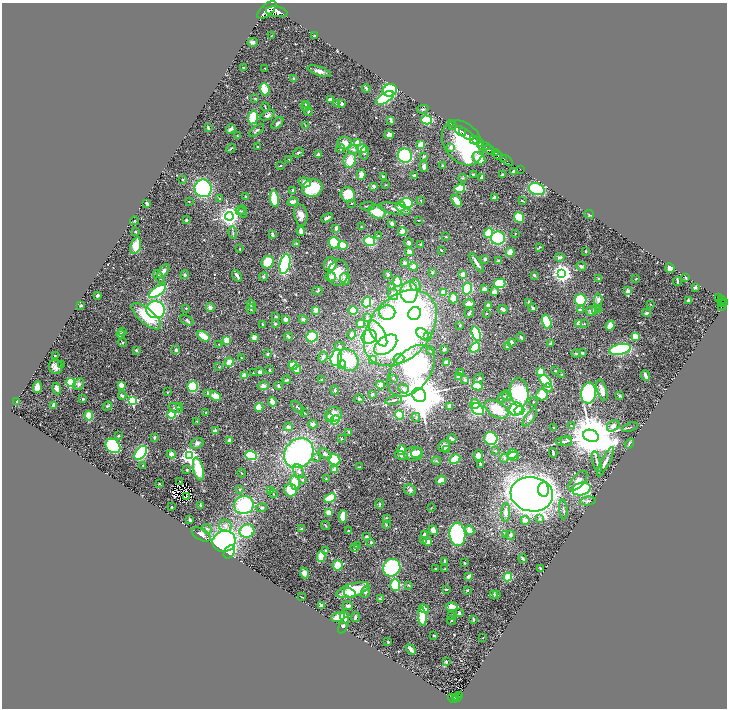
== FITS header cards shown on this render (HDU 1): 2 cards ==
NAXIS1  =                 1449
NAXIS2  =                 1412

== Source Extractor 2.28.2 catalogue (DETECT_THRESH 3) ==
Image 1449 x 1412 px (HDU 1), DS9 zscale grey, zoomed out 1/2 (1 PNG px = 2 x 2 image px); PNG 729 x 710 px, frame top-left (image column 1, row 1411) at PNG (2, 3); each listed source drawn as its Kron ellipse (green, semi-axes under 4 px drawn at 4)
Background 1.67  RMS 0.033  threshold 0.0994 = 3 sigma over >= 5 px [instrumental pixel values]
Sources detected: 578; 27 cannot appear on this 1/2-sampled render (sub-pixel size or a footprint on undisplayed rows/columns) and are neither listed nor drawn; of the other 551, the 500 brightest by FLUX_AUTO listed and drawn (51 fainter detections omitted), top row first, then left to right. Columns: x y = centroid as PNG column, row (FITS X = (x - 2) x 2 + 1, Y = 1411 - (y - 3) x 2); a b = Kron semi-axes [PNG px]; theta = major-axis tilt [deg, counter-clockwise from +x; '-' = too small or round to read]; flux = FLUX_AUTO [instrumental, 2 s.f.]
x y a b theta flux
267 10 12 5 43 19000
277 12 11 5 -9 15000
314 35 3 2 - 7.2
271 36 3 2 - 3.3
253 42 5 4 - 14
244 68 2 2 - 5.6
265 68 2 2 - 3.5
319 71 12 4 -18 35
294 79 3 3 - 15
366 88 4 2 - 11
264 89 6 4 -70 120
390 90 7 6 - 380
255 98 3 3 - 4.8
385 98 10 5 32 450
330 100 4 3 - 17
336 103 3 3 - 5.1
305 104 3 2 - 4.5
342 104 3 3 - 22
265 107 5 2 - 5.2
305 107 5 4 - 15
423 109 6 3 10 7.7
308 112 4 2 - 5.5
267 115 8 4 28 20
253 117 7 5 78 180
391 120 3 2 - 19
427 120 5 4 - 330
277 123 7 3 47 14
451 124 3 1 - 98
305 125 4 2 - 4.4
453 125 2 1 - 60
208 128 3 2 - 8.5
231 129 5 3 - 25
257 130 9 3 36 12
460 131 6 3 -35 4700
466 134 8 2 -33 4900
389 135 5 4 - 24
237 136 2 2 - 3.9
474 140 3 2 - 5400
476 141 4 2 - 1700
344 143 7 6 - 52
357 143 2 2 - 140
463 143 24 18 -53 1400
481 144 3 1 - 620
421 145 4 3 - 99
484 146 6 3 -10 2000
258 147 2 2 - 7.3
451 147 4 4 - 30
231 148 5 2 - 6
341 148 4 3 - 7.3
362 148 5 4 - 67
353 149 5 4 - 14
489 150 6 2 -33 5700
298 153 5 3 - 7.9
364 153 6 4 83 12
495 153 2 2 - 1300
318 154 3 3 - 11
498 155 5 2 - 3100
405 156 7 7 - 420
424 156 4 3 - 9.4
479 158 7 5 -46 66
503 158 2 2 - 590
289 159 2 2 - 3.4
350 160 7 6 - 90
507 161 7 2 -33 720
280 166 3 2 - 4.8
424 166 5 3 - 21
443 166 2 2 - 25
520 169 2 1 - 33
513 172 3 2 - 19
361 174 5 4 - 29
473 174 3 3 - 7.2
414 175 3 3 - 9.5
503 175 2 2 - 8.9
383 177 3 2 - 8.3
481 177 3 2 - 17
463 178 4 3 - 6.4
183 179 2 2 - 13
305 182 6 5 - 20
385 185 3 2 - 3.4
374 186 4 3 - 13
203 188 9 8 - 690
312 188 10 9 - 240
460 189 5 3 - 160
537 189 8 5 -20 450
293 190 2 2 - 12
348 195 8 7 - 150
246 197 3 3 - 12
495 198 3 2 - 35
219 199 4 3 - 6
274 199 8 4 -82 160
421 200 3 2 - 4
522 200 4 2 - 4.9
189 201 2 2 - 6.6
457 201 6 4 -59 76
293 202 5 3 - 33
147 203 3 2 - 26
352 203 2 2 - 11
406 203 6 5 - 290
367 206 7 2 1 11
400 206 5 5 - 22
395 209 16 5 -11 44
240 211 4 3 - 9
243 212 6 3 -81 8.6
377 212 8 6 -23 120
589 214 5 2 - 9.6
301 215 11 6 -79 41
229 216 4 4 - 4600
327 218 6 2 29 18
519 218 5 4 - 200
186 220 2 2 - 14
418 220 3 2 - 4.7
134 221 4 2 - 3.7
392 224 3 3 - 20
362 227 4 2 - 3.9
336 228 4 3 - 16
301 231 4 2 - 51
135 232 3 2 - 7.9
402 232 4 4 - 54
233 233 6 3 -80 9.1
488 233 5 4 - 200
515 233 4 2 - 4.3
272 234 4 2 - 12
378 236 2 2 - 3.9
446 237 2 2 - 4.6
498 238 7 6 - 370
370 241 5 4 - 290
334 243 6 5 - 310
409 243 5 4 - 17
297 244 3 3 - 8.8
421 244 3 3 - 5
343 245 5 3 - 150
136 246 8 5 73 120
539 247 3 3 - 5.5
240 249 3 2 - 4.3
441 250 2 2 - 4.3
586 251 3 2 - 6.4
409 252 4 3 - 30
510 252 4 3 - 100
560 257 4 3 - 16
485 259 3 3 - 13
499 261 4 4 - 14
268 262 6 6 - 180
404 263 4 3 - 15
476 263 11 3 -57 30
285 264 10 5 77 730
330 264 7 6 - 65
581 266 5 4 - 17
413 267 4 3 - 36
670 268 5 4 - 40
163 271 8 4 53 27
432 272 3 3 - 7
338 273 13 10 78 100
561 273 4 4 - 3600
185 275 4 4 - 11
388 275 4 3 - 14
463 275 3 3 - 40
534 275 4 3 - 12
237 276 6 2 -58 22
159 277 8 3 -52 16
263 277 4 4 - 8.2
330 277 5 4 - 34
686 278 3 2 - 9.8
345 279 6 5 - 40
599 279 3 3 - 8.5
636 279 3 3 - 5.3
677 281 4 2 - 13
397 282 5 3 - 120
500 283 6 4 13 220
415 285 6 5 - 20
392 286 4 3 - 6.4
695 287 2 2 - 41
467 288 6 4 78 310
484 289 2 2 - 42
157 291 10 4 34 470
317 291 5 3 - 6.4
628 291 4 3 - 28
409 292 11 8 -88 490
444 292 3 3 - 77
494 292 3 3 - 57
393 294 5 5 - 25
97 295 3 2 - 14
453 298 5 4 - 48
719 298 3 2 - 530
721 299 2 2 - 450
581 300 6 5 - 230
598 300 6 4 86 16
689 301 3 2 - 30
367 302 5 4 - 310
529 302 3 3 - 9.7
725 302 3 2 - 1000
723 303 2 2 - 1100
251 304 5 4 - 12
469 304 6 3 -2 38
650 304 3 2 - 3.7
81 305 3 3 - 8.5
488 305 4 3 - 30
722 305 6 3 67 640
210 307 4 4 - 18
186 308 3 3 - 4.5
533 308 2 2 - 12
251 309 5 3 - 6.7
503 309 5 3 - 19
156 310 9 8 - 630
315 310 3 3 - 41
353 310 4 4 - 170
580 310 3 2 - 6.3
595 310 3 3 - 6.3
599 310 3 3 - 8.1
591 311 5 5 - 28
387 312 8 7 - 130
469 313 5 2 - 12
486 313 3 3 - 4.1
646 313 4 3 - 12
415 314 7 6 - 200
146 316 18 7 -40 190
275 317 3 3 - 5.9
367 318 3 3 - 5.6
286 319 3 3 - 26
303 319 4 4 - 18
187 320 7 3 -27 12
547 321 7 4 -73 170
579 323 4 3 - 50
263 324 2 2 - 5.8
275 324 4 3 - 8.5
360 324 3 2 - 45
584 324 3 2 - 4
460 325 3 2 - 5.8
610 326 5 3 - 81
400 328 43 30 48 3300
123 331 2 2 - 14
378 333 14 6 -60 150
121 334 4 3 - 10
423 334 7 5 -35 21
476 334 7 4 -72 340
351 335 5 3 - 24
203 336 7 4 -34 93
288 336 4 2 - 12
428 336 4 3 - 19
635 336 4 4 - 74
254 337 4 4 - 27
312 337 6 5 - 320
369 337 7 7 - 420
521 337 4 2 - 12
227 340 4 3 - 84
511 342 3 3 - 19
123 343 4 4 - 7.3
219 344 3 3 - 5.9
551 344 3 3 - 15
386 345 13 8 38 520
340 346 5 4 - 12
507 346 4 3 - 12
475 348 6 4 37 190
444 349 3 3 - 9.9
620 349 11 5 11 590
136 350 3 2 - 10
176 350 3 3 - 17
431 350 4 4 - 8.6
576 353 5 4 - 8.4
582 353 3 2 - 12
267 354 3 3 - 9.2
55 356 2 2 - 4.3
241 357 3 2 - 3.4
323 357 6 4 72 20
336 358 8 5 77 650
399 359 5 5 - 19
348 360 11 9 -55 240
372 360 3 3 - 47
229 362 4 4 - 55
447 363 4 3 - 53
61 364 2 2 - 5.1
342 365 4 3 - 16
293 366 4 4 - 130
56 367 7 7 - 28
218 367 3 2 - 3.3
296 369 4 3 - 71
270 370 3 2 - 5.9
555 370 3 2 - 5.4
411 371 29 18 51 780
260 372 3 2 - 31
460 372 3 3 - 10
541 372 3 3 - 99
253 373 2 2 - 4.2
562 374 3 3 - 4.4
244 375 3 3 - 65
646 376 5 2 - 34
458 377 4 3 - 19
393 378 2 2 - 4.8
479 378 5 4 - 12
287 380 4 2 - 8.4
321 380 3 3 - 5.8
465 380 2 2 - 17
546 381 7 4 -46 290
71 382 4 4 - 170
79 384 6 5 - 20
121 385 3 3 - 49
380 385 4 4 - 20
263 386 5 4 - 24
278 386 3 3 - 7.7
477 386 5 3 - 120
37 387 6 4 86 54
193 387 5 5 - 220
548 388 4 3 - 12
57 389 6 2 -72 33
404 389 5 4 - 15
335 390 5 3 - 10
602 390 11 4 -72 48
167 392 3 2 - 4.1
519 392 14 9 -83 740
208 393 3 3 - 15
589 393 10 7 85 590
372 394 2 2 - 18
122 395 4 3 - 12
419 395 7 6 - 32000
542 395 5 5 - 110
215 396 6 4 -23 75
620 396 4 4 - 10
503 397 7 4 53 13
507 397 5 4 - 11
83 399 4 3 - 7.5
359 399 5 3 - 7.3
393 400 8 2 13 11
17 401 3 3 - 5.6
132 401 3 3 - 600
272 402 5 3 - 61
533 402 2 2 - 8.2
475 404 5 5 - 56
54 405 3 3 - 21
107 406 5 4 - 9.3
180 406 3 3 - 6.9
450 406 3 3 - 30
259 407 4 3 - 91
298 407 7 2 -44 7.8
176 408 8 4 -17 18
478 409 7 5 -46 450
497 409 13 7 -30 210
516 409 7 6 - 430
519 411 5 4 - 150
206 413 3 2 - 4.3
304 413 4 2 - 5.3
172 414 4 4 - 160
334 414 8 7 - 46
399 415 5 4 - 180
89 416 5 4 - 120
416 417 4 4 - 9.4
530 417 11 4 56 18
330 418 3 2 - 100
335 420 5 4 - 180
197 421 3 2 - 3.8
313 424 4 3 - 27
571 426 3 3 - 5.8
613 426 7 5 33 32
288 427 4 3 - 24
554 427 2 1 - 4.3
630 427 8 2 18 6.6
215 431 2 2 - 65
349 432 3 2 - 8.2
119 436 3 3 - 4.6
591 436 8 6 -23 41000
154 437 3 3 - 9.6
341 439 3 2 - 3.3
452 439 4 2 - 20
491 439 7 6 - 320
230 440 3 3 - 31
567 441 5 5 - 12
564 442 8 3 0 12
197 443 7 5 26 21
629 444 5 2 - 7.5
113 446 8 6 -43 480
444 446 6 5 - 33
446 449 4 3 - 46
401 450 5 3 - 74
495 451 3 2 - 3.9
141 453 8 5 51 480
299 453 16 13 47 1400
417 453 6 4 32 51
553 453 5 2 - 11
171 454 4 4 - 24
325 454 7 4 -32 18
413 454 9 6 2 88
512 454 5 5 - 130
478 455 5 5 - 28
189 456 4 4 - 2000
251 456 6 4 -22 260
401 456 6 4 -17 14
513 456 5 4 - 90
317 457 3 3 - 5.2
504 458 4 3 - 8.1
455 459 6 4 29 94
334 460 6 5 - 230
436 461 5 2 - 6.3
597 462 11 2 -75 16
605 462 16 4 63 27
480 465 2 2 - 7.2
143 466 2 2 - 3.4
360 467 3 2 - 4.1
198 469 12 5 -76 240
187 470 3 3 - 5.2
335 470 4 3 - 80
299 471 7 5 -68 21
242 473 4 2 - 3.8
303 479 2 2 - 17
326 479 3 2 - 3.6
441 480 5 3 - 70
180 481 2 1 - 4.2
578 481 12 6 48 40
159 483 2 2 - 4.7
295 483 7 4 -75 140
240 489 3 3 - 4.5
543 489 7 5 87 290
581 489 9 6 13 390
290 490 6 6 - 100
410 490 6 5 - 18
271 491 3 3 - 5.1
273 494 4 2 - 5
532 494 21 17 -8 6700
186 496 2 1 - 4.1
330 498 6 3 24 240
588 501 8 4 7 18
379 504 5 3 - 5.4
244 505 10 9 - 430
201 506 3 2 - 11
172 507 2 2 - 5.2
262 508 5 3 - 8
431 508 3 2 - 3.4
563 509 10 2 -85 9.8
506 512 9 4 88 35
329 513 4 4 - 52
343 516 6 3 88 120
386 518 4 3 - 3.9
540 519 2 2 - 27
190 520 3 2 - 16
525 520 4 4 - 39
325 525 5 2 - 4.5
386 525 4 3 - 6.5
225 526 6 6 - 26
207 529 5 4 - 11
301 529 2 2 - 22
433 530 5 4 - 34
469 530 5 4 - 44
247 531 7 6 - 300
349 531 2 2 - 9
201 534 10 5 -30 33
457 534 12 8 -85 660
505 534 4 3 - 6.4
424 535 4 3 - 23
511 535 5 4 - 8.5
366 537 3 3 - 9.5
224 541 11 10 - 930
424 541 3 3 - 7.8
371 542 3 2 - 13
428 542 4 3 - 42
357 546 3 3 - 9.7
354 548 3 3 - 9.1
325 550 4 3 - 9.5
229 552 7 5 59 190
321 556 5 3 - 130
523 558 4 2 - 15
445 562 4 2 - 18
464 563 3 2 - 7.1
338 565 5 5 - 140
392 568 9 8 - 520
435 568 2 2 - 4
540 568 4 2 - 7.8
444 569 3 2 - 4.4
304 573 5 4 - 39
469 576 4 2 - 26
508 577 4 4 - 140
395 585 6 5 - 220
409 585 4 2 - 4.3
446 589 3 2 - 9.5
353 590 17 6 16 220
467 590 3 3 - 7.5
365 591 6 4 72 16
350 593 6 4 -29 50
494 594 4 3 - 28
497 594 3 2 - 4.2
301 597 2 1 - 3.6
380 598 4 2 - 7.3
322 605 3 3 - 13
348 606 5 3 - 15
452 607 6 4 5 77
424 609 5 3 - 53
459 613 3 2 - 14
451 615 3 2 - 3.7
338 617 7 4 17 61
345 617 6 3 -69 55
355 617 5 2 - 13
422 617 9 3 -85 200
474 620 4 3 - 6
451 621 4 2 - 4.6
344 625 9 3 66 16
434 636 2 2 - 7.5
483 638 3 2 - 3.3
388 642 4 3 - 5.8
411 649 6 3 -48 23
446 662 3 2 - 8.1
459 696 2 1 - 48
453 698 5 2 - 250
455 698 3 2 - 140
458 698 3 2 - 240
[51 fainter detections neither listed nor drawn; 27 sub-pixel or undisplayed-footprint detections neither listed nor drawn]